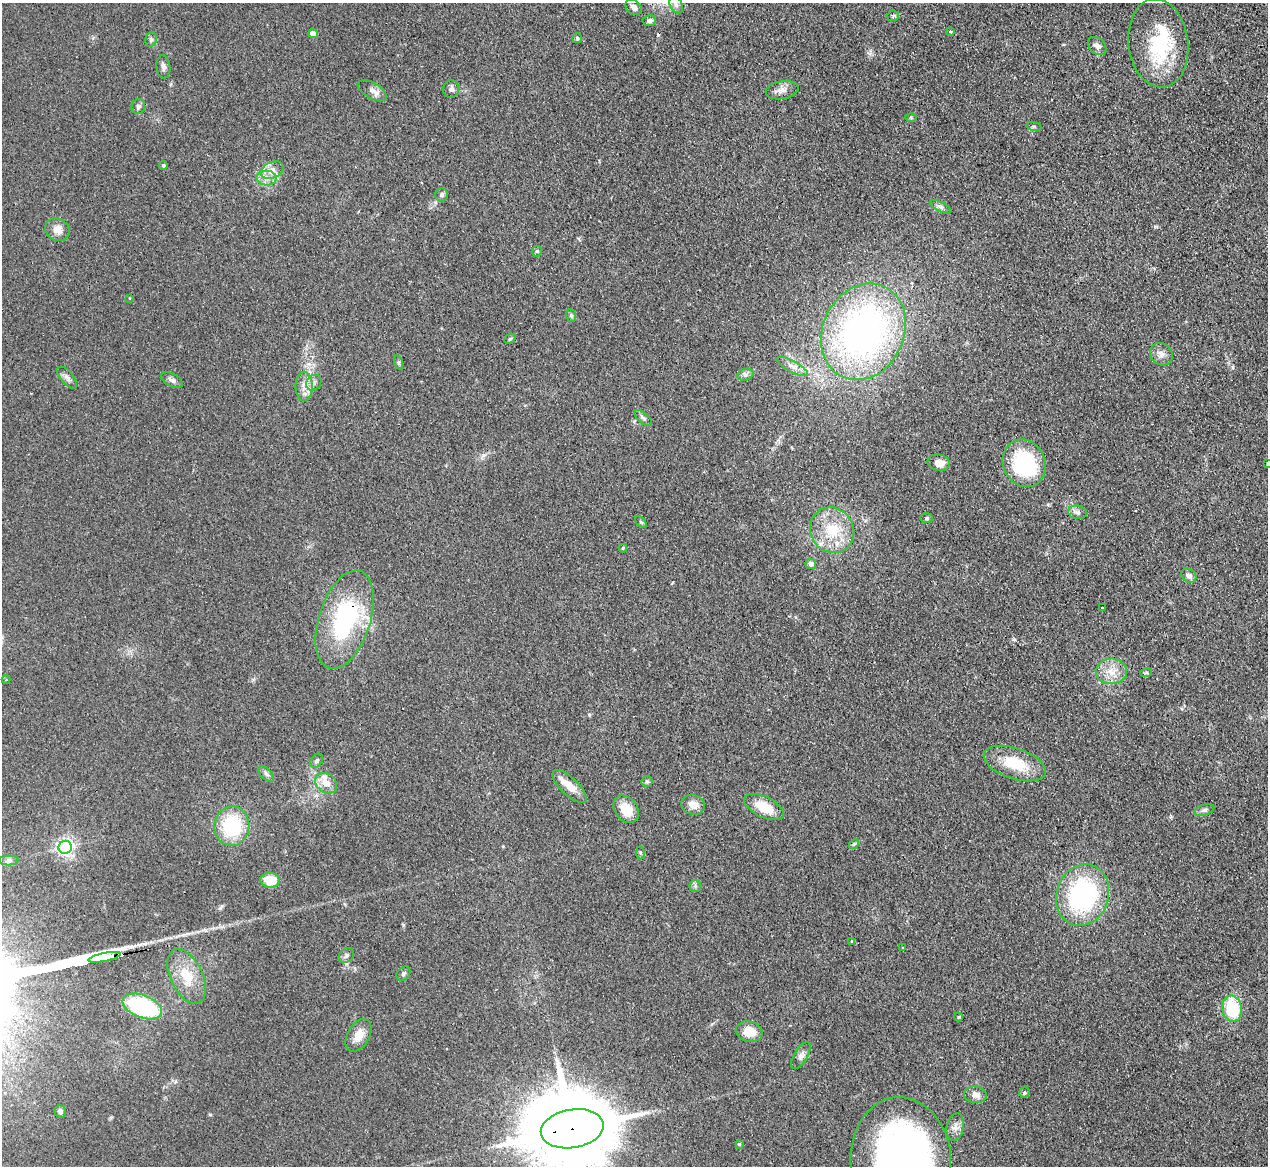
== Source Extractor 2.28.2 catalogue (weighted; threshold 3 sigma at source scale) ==
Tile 10 of 4 x 4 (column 2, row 3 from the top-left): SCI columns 1301-2566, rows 1329-2492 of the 5133 x 5106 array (HDU 1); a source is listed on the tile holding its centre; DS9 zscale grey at full resolution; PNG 1270 x 1168 px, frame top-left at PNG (2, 3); each listed source drawn as its Kron ellipse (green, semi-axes under 4 px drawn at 4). Shown black and unused: <1% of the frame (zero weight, under 2 of 3 exposures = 4% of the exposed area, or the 3 px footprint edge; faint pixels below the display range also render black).
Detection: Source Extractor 2.28.2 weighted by HDU 2 'WHT'; one run over the whole footprint, this tile lists its part. Background 0.107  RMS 0.0075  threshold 0.0336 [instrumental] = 3 sigma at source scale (4.5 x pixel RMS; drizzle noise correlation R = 1.50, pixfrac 1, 0.05/0.05 arcsec/px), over >= 5 px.
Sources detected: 95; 1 inside a brighter object's white glare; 2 cosmic-ray / hot-pixel residue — neither listed nor drawn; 3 inside a brighter listed object's ellipse — not listed separately; the other 89 listed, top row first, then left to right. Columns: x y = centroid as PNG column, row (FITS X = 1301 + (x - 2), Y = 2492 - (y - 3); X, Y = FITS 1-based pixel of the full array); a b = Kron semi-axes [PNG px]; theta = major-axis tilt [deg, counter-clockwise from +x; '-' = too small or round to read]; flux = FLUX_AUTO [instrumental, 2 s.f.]
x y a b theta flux
676 5 9 6 -63 2.8
634 7 9 6 -41 3.3
893 16 6 5 - 1
649 21 7 5 7 2.3
950 31 4 3 - 0.93
313 34 5 4 - 6.8
577 38 5 5 - 1.2
151 39 7 5 77 1.7
1158 43 44 30 -83 53
1097 46 10 7 -45 3.7
163 67 11 7 -83 2.7
451 89 9 8 - 2.5
782 90 16 9 9 5.1
372 91 16 8 -29 4.5
138 107 8 6 66 2.4
911 117 6 4 -1 0.76
1034 126 8 4 -9 1.2
163 165 4 4 - 1.2
272 170 12 8 22 4.9
267 178 10 7 -2 5
442 195 6 6 - 1.8
940 207 12 4 -27 2.4
57 230 13 10 -33 6.5
537 251 5 5 - 0.9
130 298 4 2 - 0.54
571 316 6 5 - 1.1
863 332 50 40 65 290
510 339 6 4 43 1.1
1161 354 12 10 -45 4.7
399 363 7 3 -71 1.1
792 366 18 5 -28 4.6
745 375 8 5 16 2.1
67 378 13 6 -49 3
172 380 12 6 -28 2.8
314 383 8 7 - 3.1
304 386 14 8 90 6.5
643 418 10 5 -40 2
939 463 11 8 -9 7
1024 463 24 21 -63 65
1267 464 3 2 - 0.86
1077 512 9 7 -11 2.5
926 518 6 5 - 1.2
641 522 7 4 -44 1.1
832 530 23 21 -55 27
623 548 4 4 - 0.78
811 564 5 5 - 2.3
1189 576 8 6 -38 3.6
1102 607 3 3 - 8.4
345 620 51 26 72 89
1111 671 15 12 2 10
1146 673 6 3 19 0.97
6 680 4 4 - 0.8
317 761 8 5 51 1.7
1015 764 32 15 -18 24
266 774 9 5 -44 2.1
647 781 6 5 - 1.2
326 783 12 9 -38 7
570 787 22 8 -44 10
693 805 12 10 -18 6.8
764 807 21 10 -25 16
626 809 15 11 -53 13
1204 810 10 5 16 2.1
232 826 20 17 82 50
854 844 5 4 - 0.84
65 847 6 6 - 240
640 853 6 4 -88 1.1
9 861 10 5 0 2.3
270 880 9 7 -6 16
695 886 5 5 - 1.5
1082 895 31 26 71 110
852 941 3 3 - 1.2
902 948 3 2 - 0.63
346 955 8 6 38 2.1
104 957 16 3 11 1700
403 974 8 6 48 1.6
187 976 29 16 -64 20
142 1006 20 11 -22 76
1232 1009 13 10 -79 38
959 1017 4 4 - 0.87
749 1032 13 10 -15 11
359 1035 18 11 59 8.3
801 1055 15 7 59 3.9
1024 1093 5 5 - 1.3
975 1095 11 8 -8 5.2
60 1111 6 5 - 2.3
955 1127 14 8 80 4.3
572 1129 32 19 9 11000
739 1144 3 3 - 0.75
901 1160 63 50 -86 380
Overlapping masked pixels (flux is a lower limit): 3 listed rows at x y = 345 620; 104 957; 572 1129
Isophote crosses this tile's border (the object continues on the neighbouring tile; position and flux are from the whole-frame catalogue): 3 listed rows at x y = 1267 464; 572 1129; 901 1160
Unlisted compact peaks at least as high as the median listed source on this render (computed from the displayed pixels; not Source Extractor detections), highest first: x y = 220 908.